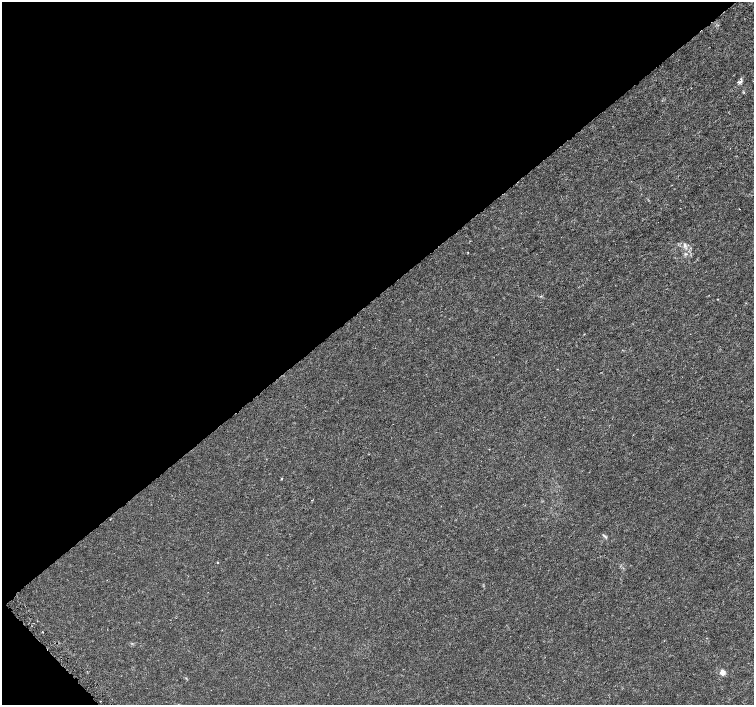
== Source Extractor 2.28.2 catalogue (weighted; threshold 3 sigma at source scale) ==
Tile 5 of 4 x 4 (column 1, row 2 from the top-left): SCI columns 27-1529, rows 2982-4386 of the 6065 x 6026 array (HDU 1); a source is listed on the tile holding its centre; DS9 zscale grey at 2 x 2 block average (1 PNG px = mean of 2 x 2 image px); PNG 756 x 707 px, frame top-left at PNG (2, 2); no overlay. Shown black and unused: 43% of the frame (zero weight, under 3 of 5 exposures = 2% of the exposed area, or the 3 px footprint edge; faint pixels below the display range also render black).
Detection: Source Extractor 2.28.2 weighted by HDU 2 'WHT'; one run over the whole footprint, this tile lists its part. Background -5.22e-05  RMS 7.0e-04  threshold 0.00314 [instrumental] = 3 sigma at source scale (4.5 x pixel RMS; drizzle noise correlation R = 1.50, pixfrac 1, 0.0396/0.0396 arcsec/px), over >= 5 px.
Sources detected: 7; all 7 listed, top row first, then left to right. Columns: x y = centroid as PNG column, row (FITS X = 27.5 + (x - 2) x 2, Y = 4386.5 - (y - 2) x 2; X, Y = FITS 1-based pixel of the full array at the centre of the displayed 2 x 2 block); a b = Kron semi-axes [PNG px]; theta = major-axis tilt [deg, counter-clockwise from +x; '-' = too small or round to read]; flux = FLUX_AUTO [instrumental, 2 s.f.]
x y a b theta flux
740 82 6 3 16 0.35
739 209 2 2 - 0.056
685 245 6 3 -83 0.35
282 478 3 2 - 0.12
606 537 3 3 - 0.16
218 562 2 2 - 0.13
723 673 5 5 - 0.96